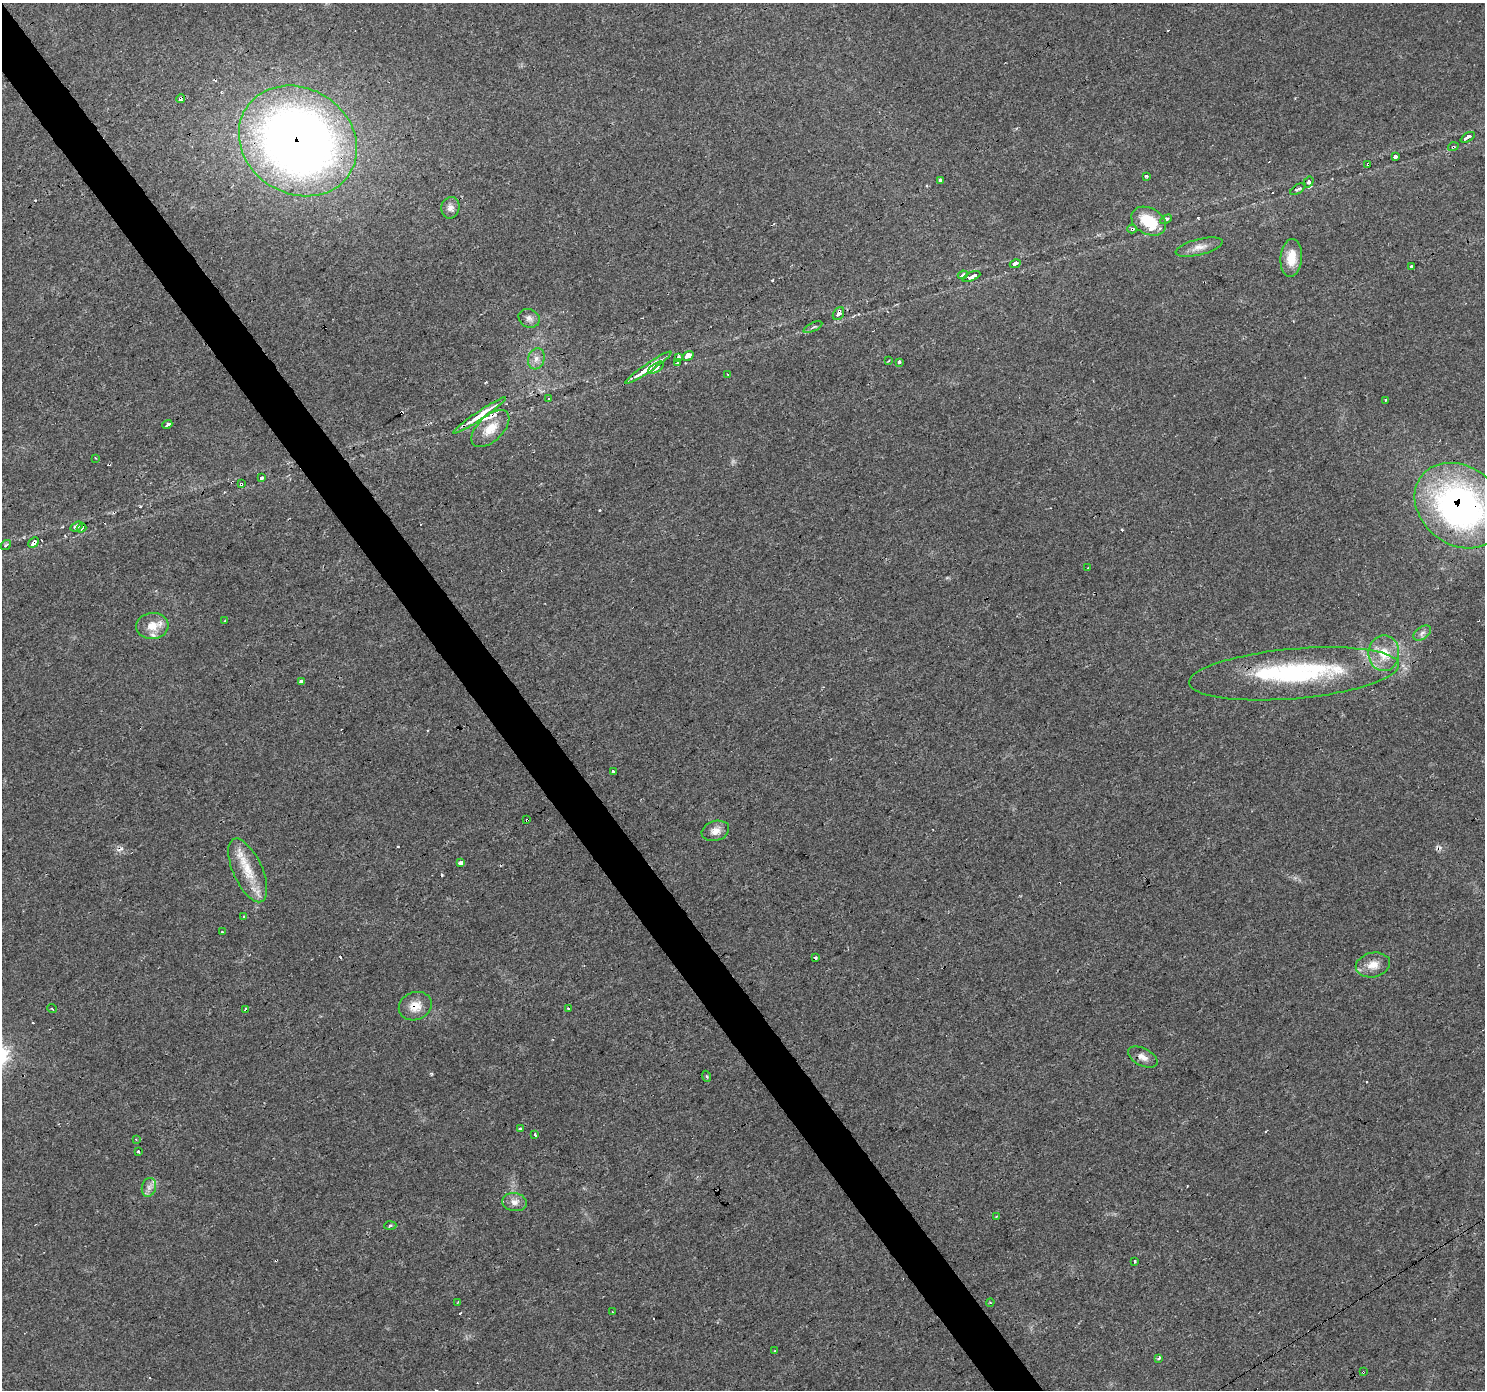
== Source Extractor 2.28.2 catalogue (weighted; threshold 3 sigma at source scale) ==
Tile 11 of 4 x 4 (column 3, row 3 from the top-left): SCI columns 2969-4451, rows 1576-2963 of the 5935 x 5862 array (HDU 1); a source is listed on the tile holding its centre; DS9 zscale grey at full resolution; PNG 1487 x 1392 px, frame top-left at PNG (2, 3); each listed source drawn as its Kron ellipse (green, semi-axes under 4 px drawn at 4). Shown black and unused: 3% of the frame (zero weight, under 3 of 4 exposures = <1% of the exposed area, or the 3 px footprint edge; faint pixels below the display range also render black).
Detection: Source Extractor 2.28.2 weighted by HDU 2 'WHT'; one run over the whole footprint, this tile lists its part. Background 0.0161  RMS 0.003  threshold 0.0136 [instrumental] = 3 sigma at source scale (4.5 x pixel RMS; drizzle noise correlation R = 1.50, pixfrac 1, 0.0396/0.0396 arcsec/px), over >= 5 px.
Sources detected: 116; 1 inside a brighter object's white glare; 27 cosmic-ray / hot-pixel residue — neither listed nor drawn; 6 inside a brighter listed object's ellipse — not listed separately; the other 82 listed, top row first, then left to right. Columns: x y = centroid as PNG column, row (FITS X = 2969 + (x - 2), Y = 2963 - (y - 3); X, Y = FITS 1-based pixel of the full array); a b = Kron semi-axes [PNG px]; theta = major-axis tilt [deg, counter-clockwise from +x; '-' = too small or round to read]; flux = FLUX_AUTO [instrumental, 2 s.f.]
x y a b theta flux
181 98 4 3 - 2.3
1468 137 8 3 29 2.1
298 141 61 52 -32 300
1453 147 5 3 - 0.35
1395 157 4 3 - 0.66
1368 164 3 3 - 0.57
1147 176 3 3 - 0.75
940 180 4 3 - 0.67
1308 182 6 4 57 0.97
1298 189 9 3 34 0.77
450 208 11 9 78 1.7
1166 219 6 4 28 0.76
1149 221 18 13 -28 8.9
1132 229 5 4 - 0.64
1199 247 24 8 14 2.6
1291 258 19 10 85 5
1015 264 6 3 28 1.3
1411 266 3 3 - 0.62
963 275 5 4 - 0.49
971 277 9 3 23 2.4
838 314 7 5 58 1.9
529 318 11 9 -26 1.5
813 327 10 2 25 0.52
688 356 6 4 33 3.5
679 357 4 3 - 0.65
536 359 11 8 74 1.8
888 361 3 2 - 0.26
899 362 3 3 - 3.2
677 363 3 2 - 0.49
648 368 28 4 34 6.5
656 368 9 3 33 1.1
727 374 3 2 - 0.35
548 399 3 3 - 0.37
1385 401 4 3 - 0.85
479 415 32 4 34 6.3
167 425 5 3 - 3.8
490 429 23 12 44 5.1
95 458 3 2 - 0.25
262 478 4 3 - 0.8
241 484 3 3 - 0.58
1460 506 48 39 -38 100
76 527 7 3 29 1.4
81 528 5 3 - 1.1
33 542 6 4 46 1.7
6 545 6 3 39 0.5
1087 568 3 2 - 0.3
225 621 4 3 - 0.34
152 626 16 13 5 4.5
1422 633 10 6 36 1.1
1384 653 18 15 89 6.4
1294 674 105 25 5 47
301 681 3 3 - 5.9
613 771 4 3 - 1.5
527 820 4 2 - 0.62
715 831 14 10 18 2.5
460 863 4 3 - 5.6
248 870 34 14 -66 8.7
244 916 3 3 - 0.46
222 932 3 2 - 0.39
815 958 3 3 - 0.9
1373 965 17 12 12 3.6
415 1006 17 14 23 4.3
52 1009 5 3 - 0.41
246 1009 4 3 - 6.1
568 1009 4 3 - 1.8
1143 1057 16 8 -27 2.1
706 1076 5 3 - 0.36
520 1129 3 3 - 1.4
535 1135 3 3 - 1.6
136 1139 3 3 - 0.28
138 1151 3 3 - 1.1
149 1187 9 7 76 1.5
514 1202 12 9 -7 2
996 1217 4 2 - 0.21
390 1225 6 4 4 0.44
1135 1262 3 3 - 1
990 1302 4 3 - 0.24
458 1303 4 2 - 0.4
613 1312 3 2 - 0.31
775 1351 3 3 - 0.3
1159 1358 3 3 - 1.1
1363 1372 4 3 - 1.2
Overlapping masked pixels (flux is a lower limit): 19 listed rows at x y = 181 98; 298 141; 1453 147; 1368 164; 1298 189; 1132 229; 838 314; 648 368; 479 415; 241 484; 1460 506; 76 527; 33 542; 1384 653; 1294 674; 527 820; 415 1006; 246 1009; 1363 1372
Isophote crosses this tile's border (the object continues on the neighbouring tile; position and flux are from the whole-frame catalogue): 1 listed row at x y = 1460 506